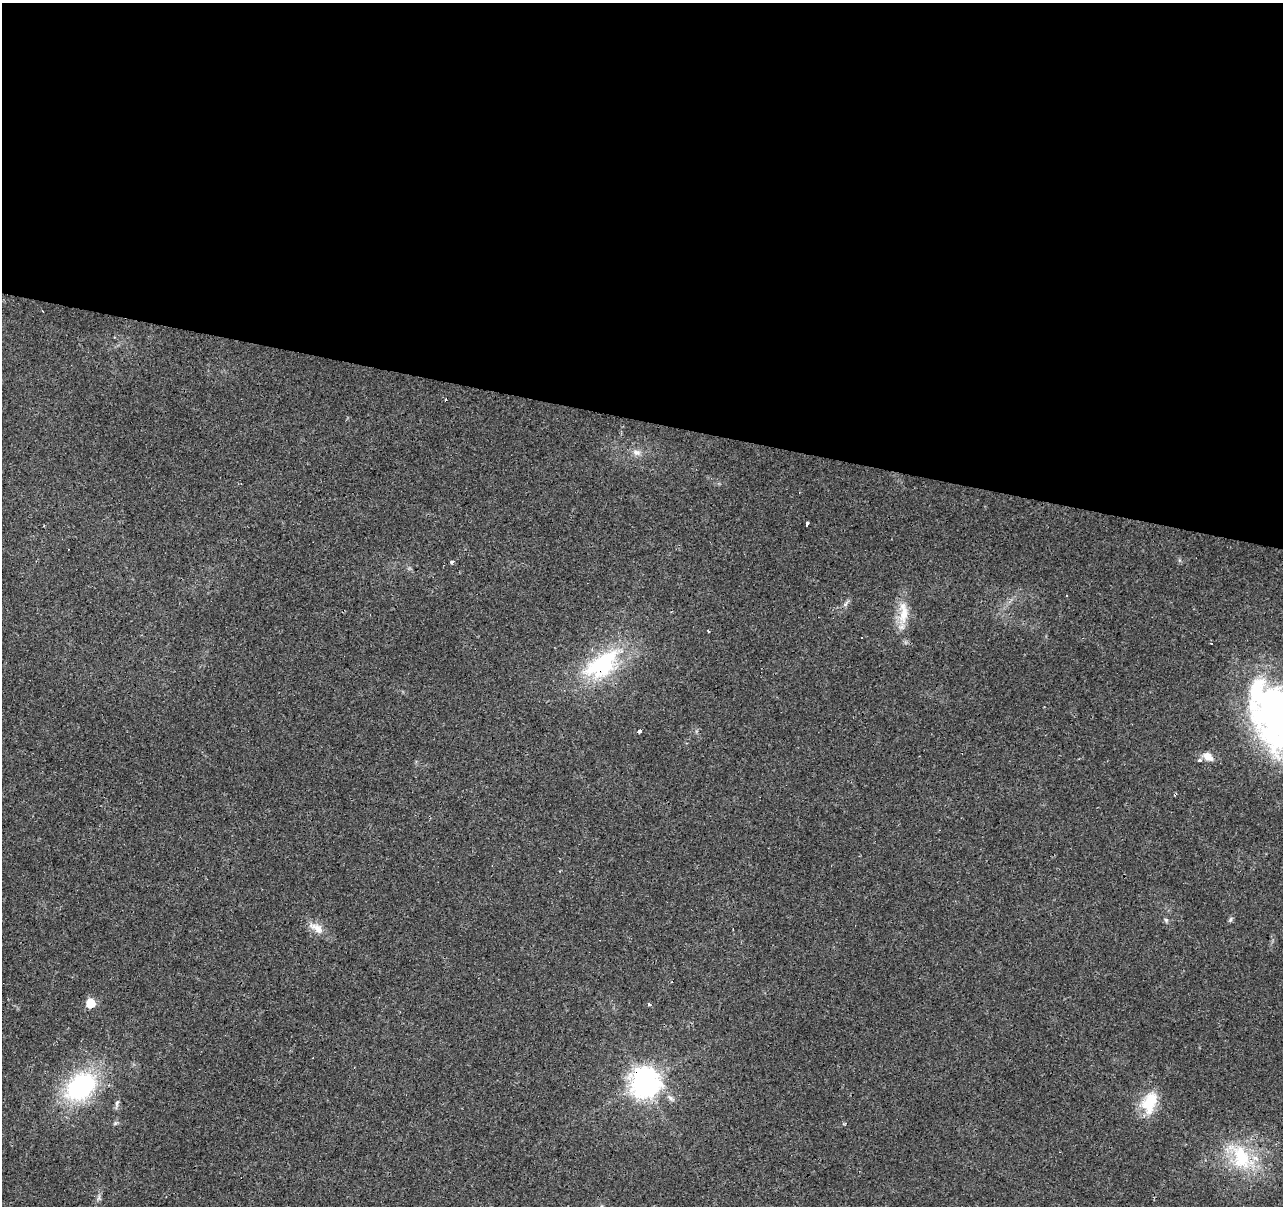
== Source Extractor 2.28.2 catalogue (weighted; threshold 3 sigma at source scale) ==
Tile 3 of 4 x 4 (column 3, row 1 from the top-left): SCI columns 2565-3845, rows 3831-5034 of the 5131 x 5314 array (HDU 1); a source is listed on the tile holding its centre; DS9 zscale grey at full resolution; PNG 1285 x 1208 px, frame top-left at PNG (2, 3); no overlay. Shown black and unused: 35% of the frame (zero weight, under 3 of 4 exposures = <1% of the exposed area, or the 3 px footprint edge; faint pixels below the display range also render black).
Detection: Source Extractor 2.28.2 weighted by HDU 2 'WHT'; one run over the whole footprint, this tile lists its part. Background 0.0431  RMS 0.0042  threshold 0.0188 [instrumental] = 3 sigma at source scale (4.5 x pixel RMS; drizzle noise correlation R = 1.50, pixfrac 1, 0.0396/0.0396 arcsec/px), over >= 5 px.
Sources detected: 30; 5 cosmic-ray / hot-pixel residue — not listed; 1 inside a brighter listed object's ellipse — not listed separately; the other 24 listed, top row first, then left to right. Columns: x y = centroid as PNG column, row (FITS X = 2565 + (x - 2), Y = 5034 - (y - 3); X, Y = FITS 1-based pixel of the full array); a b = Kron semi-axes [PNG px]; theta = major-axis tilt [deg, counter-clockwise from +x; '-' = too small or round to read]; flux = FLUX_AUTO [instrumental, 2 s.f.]
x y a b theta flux
637 453 11 8 -14 2.4
807 524 3 3 - 4.1
452 562 3 3 - 10
1067 595 3 2 - 0.44
846 603 14 3 56 1.3
904 614 30 12 81 9.2
708 631 3 3 - 0.72
861 638 3 2 - 0.58
1211 643 3 2 - 0.4
602 664 44 23 35 45
1278 716 71 48 -62 200
639 731 4 3 - 8.5
1208 757 15 9 -31 3.7
1230 919 7 4 70 0.79
1166 920 7 5 -45 0.76
316 928 24 11 -32 5.1
90 1003 6 6 - 18
649 1004 4 3 - 0.83
644 1082 9 9 - 560
81 1086 23 16 41 70
670 1098 13 5 -41 1.7
1150 1102 31 18 73 13
117 1104 14 5 78 1.3
1242 1158 40 25 -57 27
Overlapping masked pixels (flux is a lower limit): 2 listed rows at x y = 602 664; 644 1082
Isophote crosses this tile's border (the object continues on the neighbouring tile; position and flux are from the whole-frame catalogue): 1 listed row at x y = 1278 716